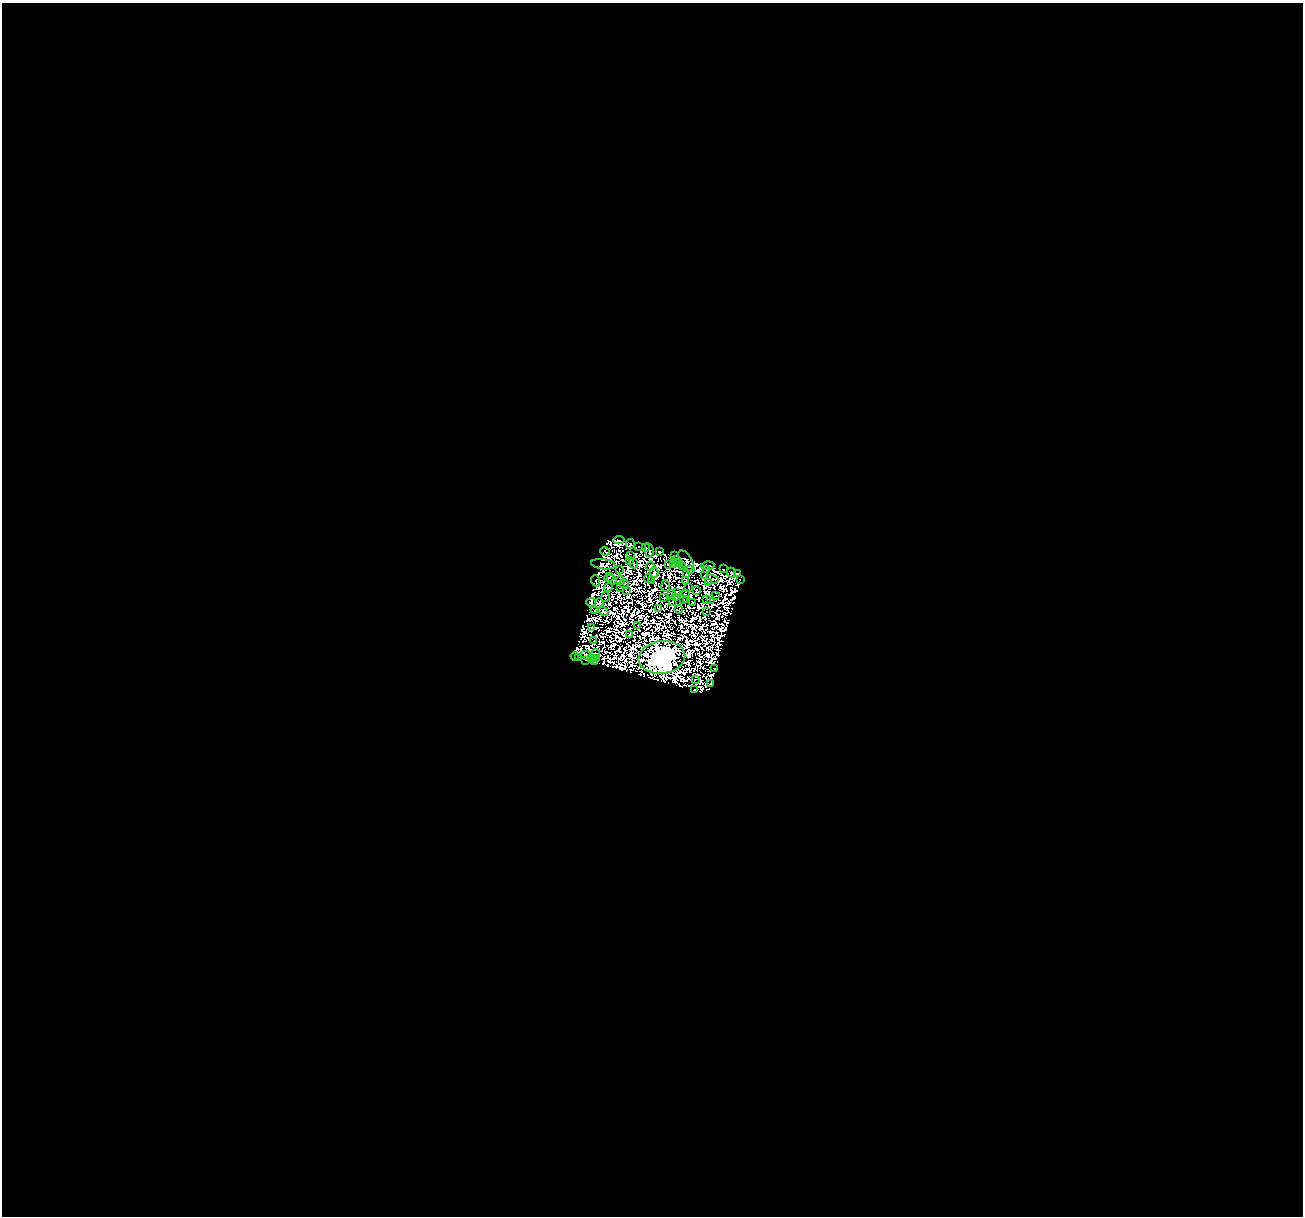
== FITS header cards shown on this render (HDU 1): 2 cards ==
NAXIS1  =                 1301
NAXIS2  =                 1214

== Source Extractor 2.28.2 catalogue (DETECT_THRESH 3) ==
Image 1301 x 1214 px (HDU 1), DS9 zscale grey, 1 PNG px = 1 image px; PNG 1305 x 1218 px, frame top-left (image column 1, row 1214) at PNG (2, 3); each listed source drawn as its Kron ellipse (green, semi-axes under 4 px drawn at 4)
Background 1.03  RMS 2.8e-04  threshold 8.27e-04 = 3 sigma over >= 5 px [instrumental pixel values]
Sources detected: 176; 93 with non-positive FLUX_AUTO (blend fragments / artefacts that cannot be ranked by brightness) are neither listed nor drawn; the other 83 listed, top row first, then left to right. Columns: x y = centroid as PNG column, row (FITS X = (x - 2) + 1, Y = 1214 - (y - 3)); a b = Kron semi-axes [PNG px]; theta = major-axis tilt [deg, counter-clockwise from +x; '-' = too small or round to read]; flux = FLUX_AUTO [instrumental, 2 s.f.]
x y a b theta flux
619 540 5 3 - 11
630 544 5 3 - 69
639 547 2 2 - 28
646 547 4 3 - 87
649 550 7 2 -77 120
605 551 5 2 - 82
660 552 3 3 - 20
675 555 2 2 - 24
630 556 3 2 - 36
677 559 3 2 - 0.5
629 561 3 2 - 11
686 561 11 6 -59 8.8
679 562 3 2 - 8.3
633 563 5 3 - 19
603 564 12 5 -7 18
668 564 3 2 - 26
674 564 3 2 - 21
650 566 5 3 - 4.8
682 566 2 2 - 5.1
707 566 7 3 7 130
724 569 3 2 - 64
619 570 2 2 - 16
690 570 4 2 - 0.1
706 570 3 2 - 34
654 573 5 3 - 2
731 573 5 3 - 84
737 573 4 3 - 26
686 574 2 2 - 38
705 575 2 2 - 34
609 577 5 2 - 36
648 578 4 2 - 20
712 579 7 4 -4 20
740 579 2 2 - 6.2
612 580 5 3 - 26
620 580 4 2 - 4
651 580 4 2 - 18
686 580 4 2 - 20
596 581 6 2 -69 18
708 583 3 3 - 54
624 584 5 3 - 26
666 586 6 2 -86 0.027
608 587 4 3 - 5.9
620 587 2 2 - 57
689 587 3 2 - 31
626 591 3 2 - 40
696 591 3 2 - 50
676 592 3 2 - 19
672 594 4 2 - 3.2
685 594 2 2 - 20
715 596 3 2 - 12
605 597 5 2 - 4.4
664 598 3 2 - 8.6
675 598 3 2 - 5.4
683 599 3 2 - 26
707 599 3 2 - 19
687 600 2 2 - 14
710 600 2 2 - 2.8
591 602 5 3 - 36
672 602 3 2 - 34
599 603 5 4 - 23
692 603 3 2 - 42
658 608 3 2 - 20
679 609 4 2 - 15
595 611 3 2 - 11
603 611 5 3 - 3.9
707 612 2 2 - 10
638 625 2 2 - 25
592 627 3 2 - 5.3
629 634 2 2 - 35
594 641 3 2 - 24
596 653 4 2 - 12
586 655 5 3 - 74
575 656 4 2 - 42
662 657 23 16 7 250000
579 658 4 2 - 77
591 658 3 2 - 44
597 659 3 2 - 20
586 660 4 2 - 54
595 662 3 3 - 46
715 669 3 2 - 28
695 679 3 2 - 24
711 684 3 2 - 43
694 690 4 2 - 8.3
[93 non-positive-flux detections neither listed nor drawn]